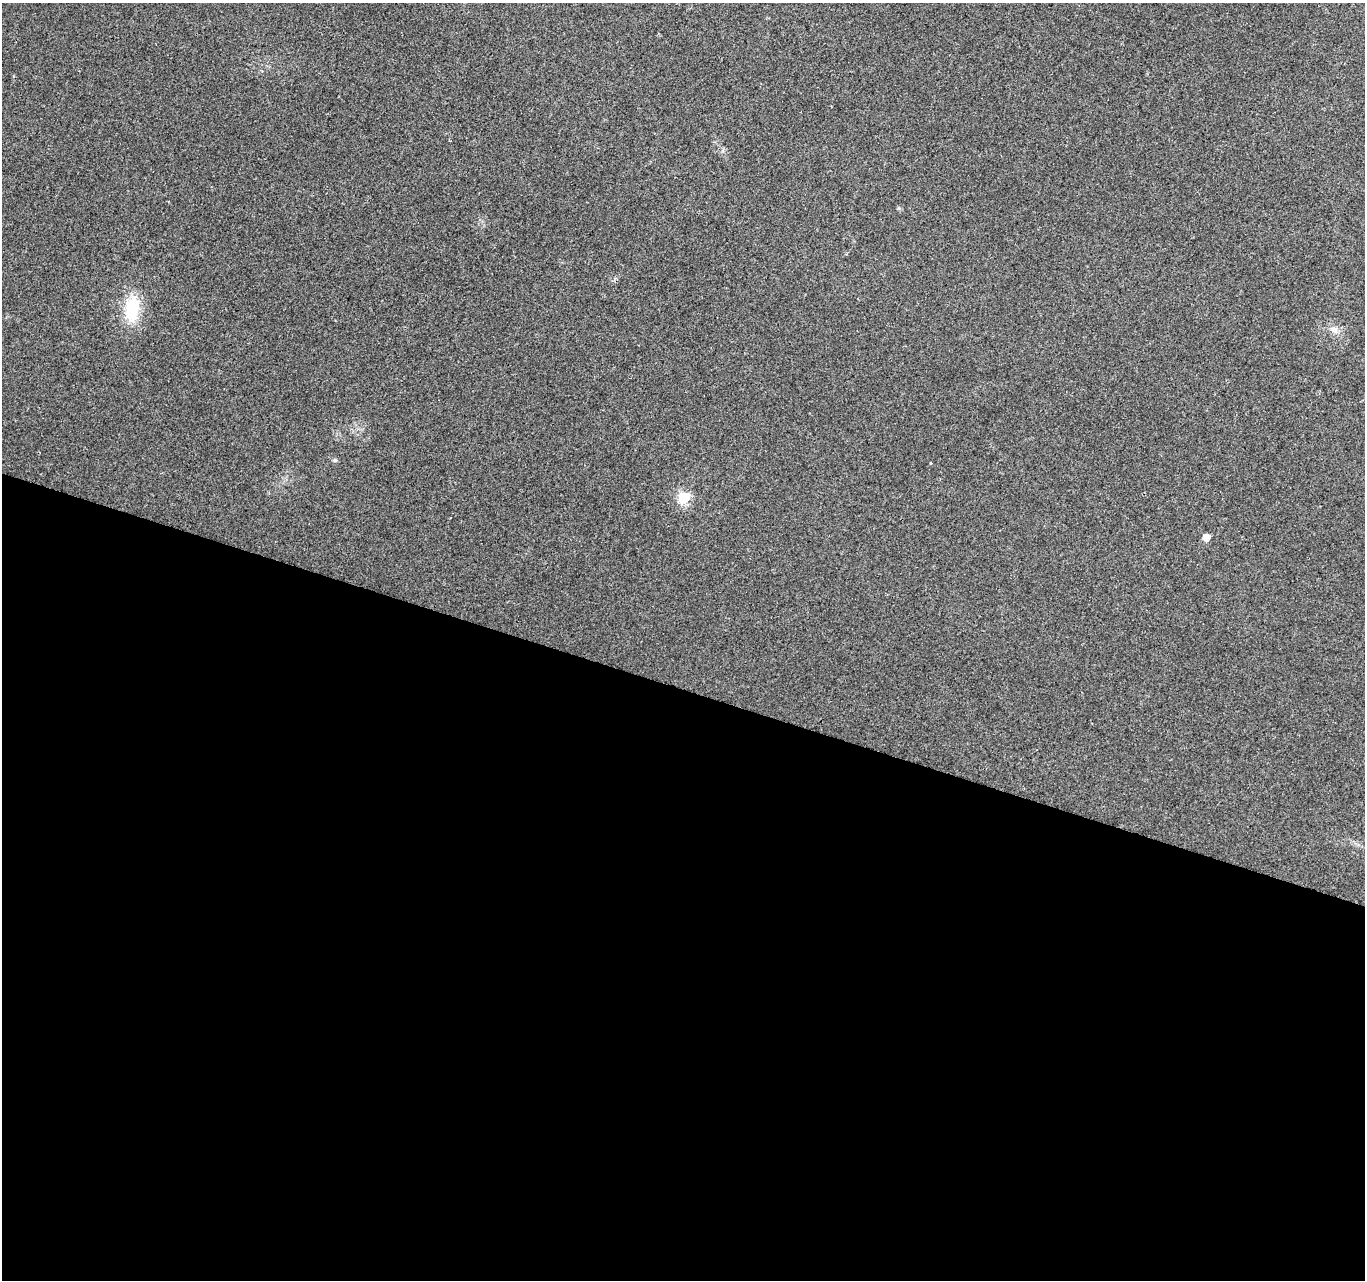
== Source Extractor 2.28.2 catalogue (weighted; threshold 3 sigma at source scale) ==
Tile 14 of 4 x 4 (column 2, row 4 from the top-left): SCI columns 1371-2733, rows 278-1555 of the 5458 x 5603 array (HDU 1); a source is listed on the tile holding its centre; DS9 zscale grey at full resolution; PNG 1367 x 1282 px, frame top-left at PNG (2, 3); no overlay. Shown black and unused: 46% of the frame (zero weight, under 2 of 3 exposures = <1% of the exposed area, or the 3 px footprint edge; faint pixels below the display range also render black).
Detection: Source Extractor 2.28.2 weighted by HDU 2 'WHT'; one run over the whole footprint, this tile lists its part. Background 0.032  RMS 0.0057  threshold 0.0256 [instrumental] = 3 sigma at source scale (4.5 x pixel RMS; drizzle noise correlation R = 1.50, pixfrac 1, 0.0396/0.0396 arcsec/px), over >= 5 px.
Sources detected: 6; all 6 listed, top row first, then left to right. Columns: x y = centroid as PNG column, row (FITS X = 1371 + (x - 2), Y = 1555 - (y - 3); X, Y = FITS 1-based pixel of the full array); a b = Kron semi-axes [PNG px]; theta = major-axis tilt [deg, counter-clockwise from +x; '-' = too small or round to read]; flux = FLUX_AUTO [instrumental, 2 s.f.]
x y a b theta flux
132 309 33 18 82 23
1334 329 12 9 -38 4
335 460 6 5 - 0.95
931 463 3 2 - 0.54
684 497 6 6 - 51
1206 537 5 5 - 9.1